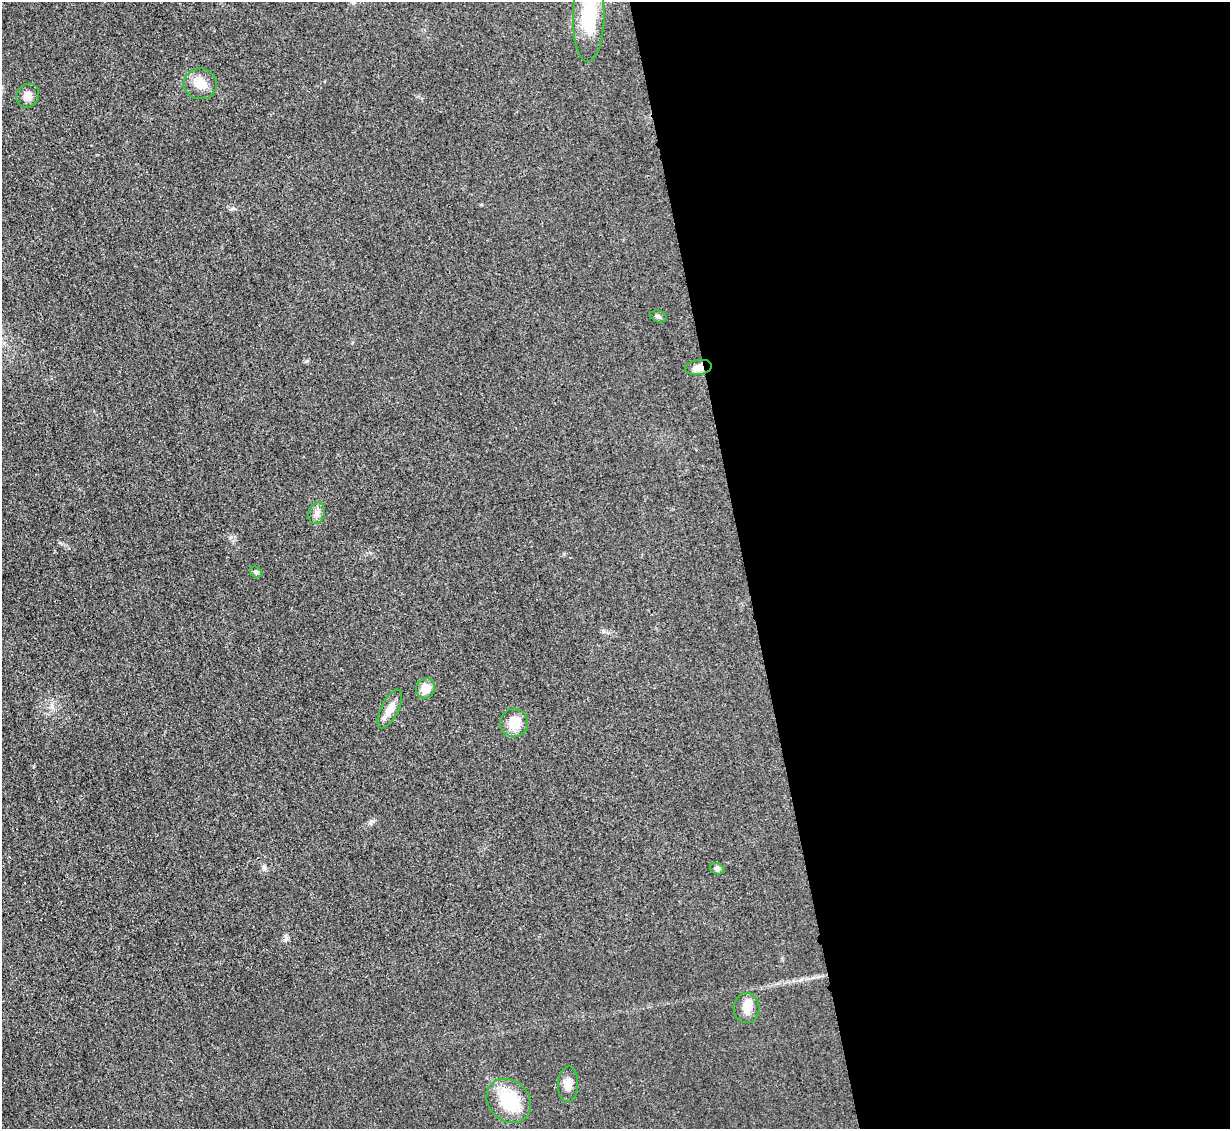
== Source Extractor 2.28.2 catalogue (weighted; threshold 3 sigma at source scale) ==
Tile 8 of 4 x 4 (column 4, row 2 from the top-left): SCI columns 3700-4927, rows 2521-3647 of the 4954 x 4926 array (HDU 1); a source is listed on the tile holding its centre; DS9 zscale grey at full resolution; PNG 1232 x 1131 px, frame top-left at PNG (2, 2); each listed source drawn as its Kron ellipse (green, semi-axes under 4 px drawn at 4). Shown black and unused: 40% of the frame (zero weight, under 3 of 4 exposures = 2% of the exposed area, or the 3 px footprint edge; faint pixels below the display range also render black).
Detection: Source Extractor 2.28.2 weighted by HDU 2 'WHT'; one run over the whole footprint, this tile lists its part. Background 0.021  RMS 0.0049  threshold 0.0221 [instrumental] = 3 sigma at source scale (4.5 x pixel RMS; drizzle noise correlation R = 1.50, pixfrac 1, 0.05/0.05 arcsec/px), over >= 5 px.
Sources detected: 15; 1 inside a brighter object's white glare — neither listed nor drawn; the other 14 listed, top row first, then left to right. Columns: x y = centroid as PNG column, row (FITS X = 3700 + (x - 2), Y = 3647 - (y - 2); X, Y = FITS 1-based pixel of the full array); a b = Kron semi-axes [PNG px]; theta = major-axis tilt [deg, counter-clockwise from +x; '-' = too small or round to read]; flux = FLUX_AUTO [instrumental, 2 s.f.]
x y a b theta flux
589 17 45 16 89 24
200 84 17 15 -8 7
28 96 12 11 - 3.5
658 316 8 5 -19 1.1
699 367 13 7 8 3.2
317 513 11 8 71 2.4
256 572 6 5 - 0.9
425 688 10 9 - 5.3
390 709 21 8 63 4.8
514 723 14 14 - 7.7
717 869 7 5 -18 1.2
746 1008 15 13 -89 4.8
568 1084 18 10 86 3.9
509 1101 24 20 -43 23
Overlapping masked pixels (flux is a lower limit): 1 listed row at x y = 699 367
Isophote crosses this tile's border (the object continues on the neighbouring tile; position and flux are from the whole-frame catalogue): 1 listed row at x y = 589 17
Unlisted compact peaks at least as high as the median listed source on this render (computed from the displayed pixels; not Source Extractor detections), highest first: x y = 285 940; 307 361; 371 821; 231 537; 264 867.